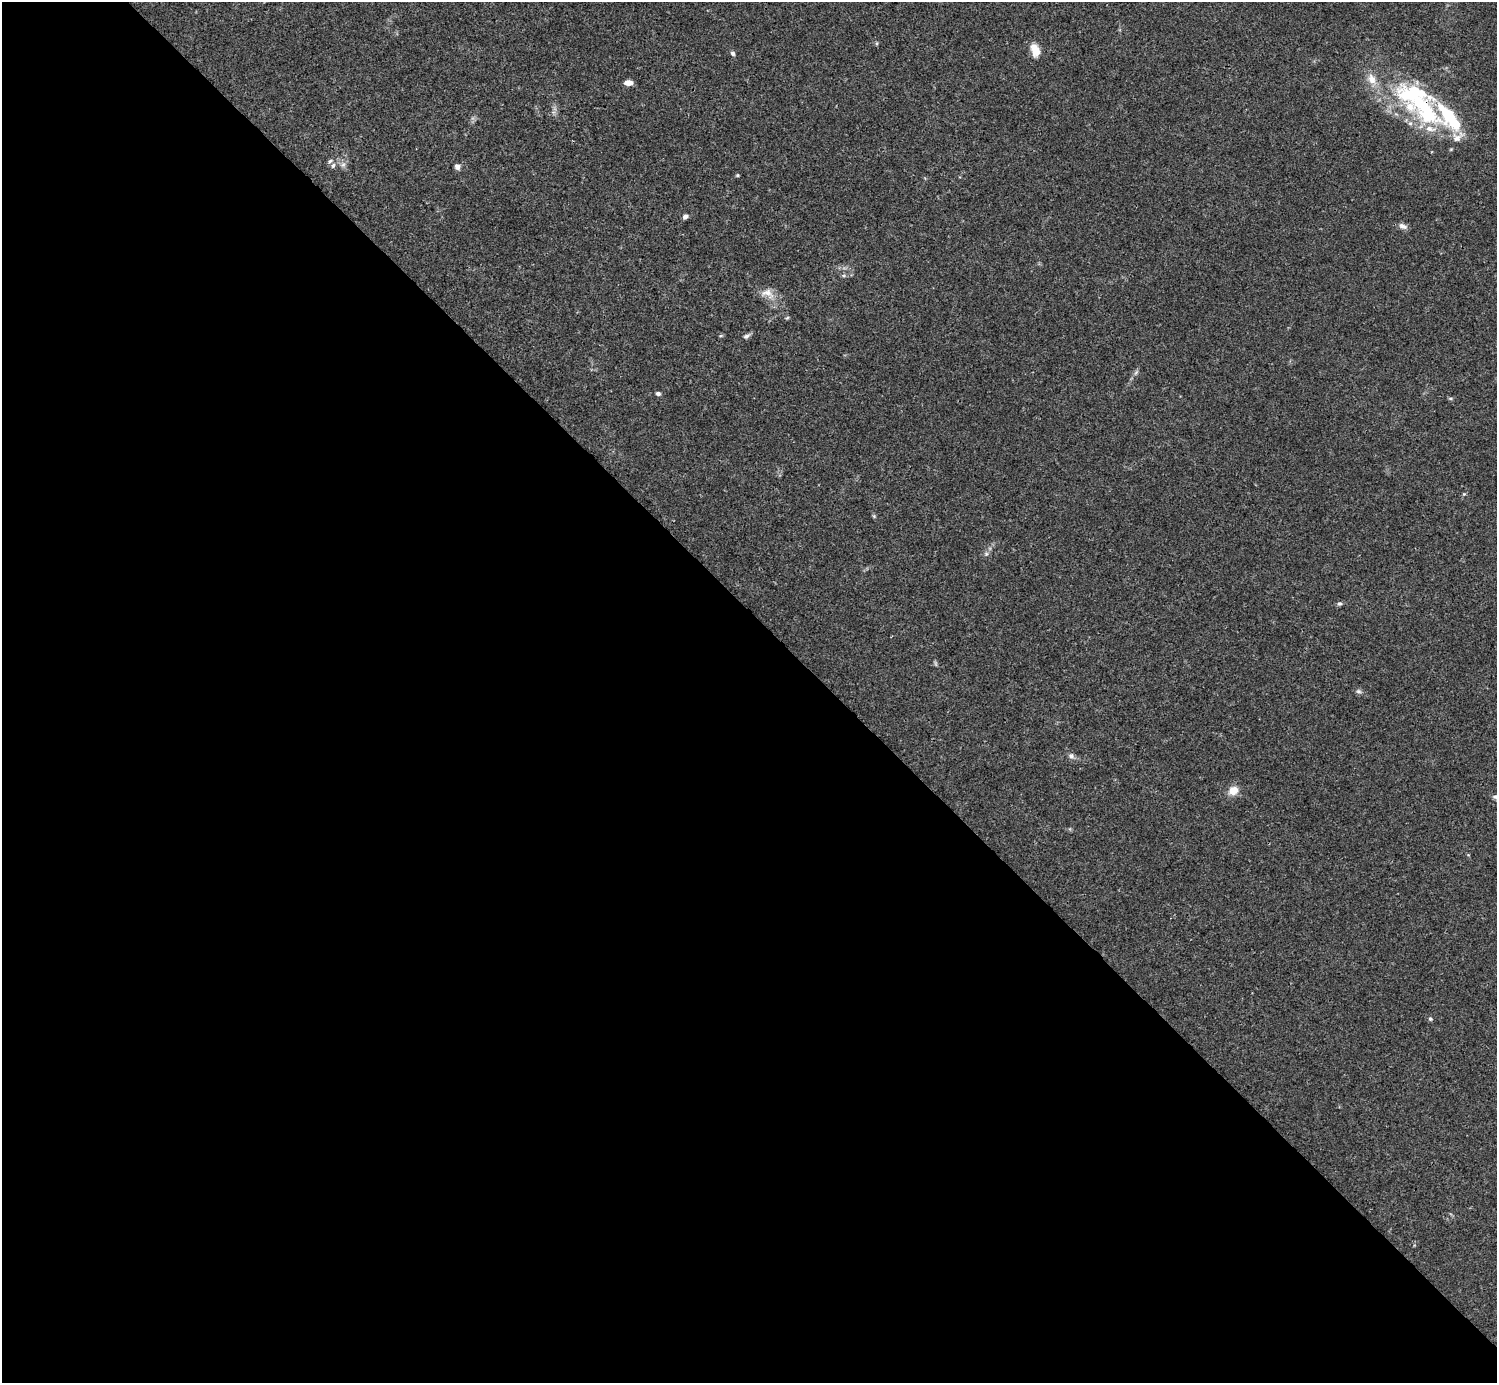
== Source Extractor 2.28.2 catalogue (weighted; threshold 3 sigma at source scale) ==
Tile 9 of 4 x 4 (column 1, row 3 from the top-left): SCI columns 1-1495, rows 1539-2919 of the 5982 x 5981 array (HDU 1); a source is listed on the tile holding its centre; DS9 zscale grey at full resolution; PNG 1499 x 1385 px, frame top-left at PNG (2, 2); no overlay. Shown black and unused: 55% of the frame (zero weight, under 3 of 4 exposures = <1% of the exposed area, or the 3 px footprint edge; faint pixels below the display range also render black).
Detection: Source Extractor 2.28.2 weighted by HDU 2 'WHT'; one run over the whole footprint, this tile lists its part. Background 0.0165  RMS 0.0022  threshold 0.00972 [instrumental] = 3 sigma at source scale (4.5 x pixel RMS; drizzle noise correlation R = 1.50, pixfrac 1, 0.05/0.05 arcsec/px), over >= 5 px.
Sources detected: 37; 1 too faint to see at this stretch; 4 inside a brighter object's white glare — not listed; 4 inside a brighter listed object's ellipse — not listed separately; the other 28 listed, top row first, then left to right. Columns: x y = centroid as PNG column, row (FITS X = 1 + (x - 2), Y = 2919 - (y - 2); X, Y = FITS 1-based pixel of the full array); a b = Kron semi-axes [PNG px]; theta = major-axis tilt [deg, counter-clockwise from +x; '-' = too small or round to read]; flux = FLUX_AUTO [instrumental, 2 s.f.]
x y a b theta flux
1035 50 17 10 -73 2.6
733 53 6 5 - 0.48
1372 79 16 10 -62 2.5
628 83 7 5 0 1.7
1420 105 54 18 -40 17
1410 123 6 5 - 0.53
330 161 7 5 32 0.46
333 165 7 5 68 0.51
343 165 7 6 - 0.74
457 167 7 6 - 0.77
737 175 5 4 - 0.25
685 217 5 5 - 0.81
1403 226 12 7 -23 0.98
767 293 20 12 -21 2.6
787 318 6 4 44 0.27
721 336 6 4 2 0.26
747 336 9 5 28 0.61
1136 372 9 4 55 0.5
658 393 6 5 - 0.49
1450 398 6 4 -18 0.28
874 516 5 5 - 0.26
986 554 6 5 - 0.45
1339 604 6 6 - 0.45
1359 691 7 5 -2 0.52
1071 756 8 6 -16 0.74
1233 790 11 9 30 2.7
1495 797 8 6 -2 0.53
1430 1019 6 5 - 0.37
Overlapping masked pixels (flux is a lower limit): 1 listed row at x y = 1420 105
Isophote crosses this tile's border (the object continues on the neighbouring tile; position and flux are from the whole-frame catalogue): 1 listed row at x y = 1495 797